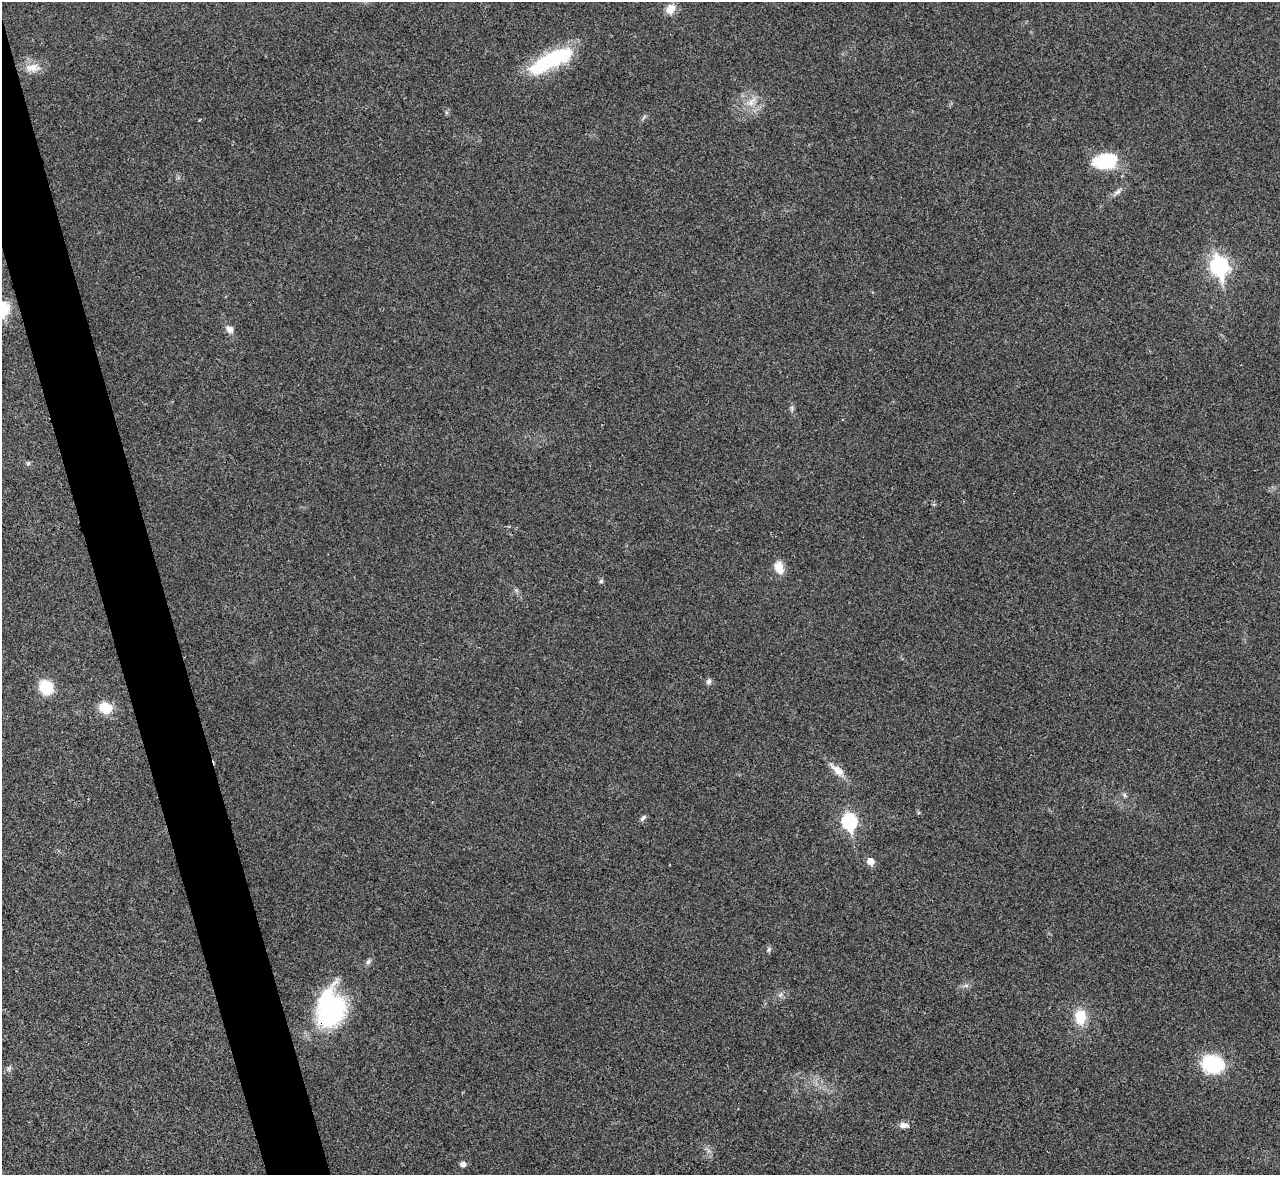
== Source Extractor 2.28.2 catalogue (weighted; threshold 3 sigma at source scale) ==
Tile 11 of 4 x 4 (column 3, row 3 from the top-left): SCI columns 2562-3839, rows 1437-2609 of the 5119 x 5100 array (HDU 1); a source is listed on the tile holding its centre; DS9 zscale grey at full resolution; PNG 1282 x 1177 px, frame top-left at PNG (2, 2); no overlay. Shown black and unused: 4% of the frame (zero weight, under 3 of 4 exposures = <1% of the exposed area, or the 3 px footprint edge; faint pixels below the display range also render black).
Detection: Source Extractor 2.28.2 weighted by HDU 2 'WHT'; one run over the whole footprint, this tile lists its part. Background 0.0221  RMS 0.0044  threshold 0.0197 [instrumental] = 3 sigma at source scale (4.5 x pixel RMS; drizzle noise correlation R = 1.50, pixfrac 1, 0.05/0.05 arcsec/px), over >= 5 px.
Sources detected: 32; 1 inside a brighter object's white glare — not listed; the other 31 listed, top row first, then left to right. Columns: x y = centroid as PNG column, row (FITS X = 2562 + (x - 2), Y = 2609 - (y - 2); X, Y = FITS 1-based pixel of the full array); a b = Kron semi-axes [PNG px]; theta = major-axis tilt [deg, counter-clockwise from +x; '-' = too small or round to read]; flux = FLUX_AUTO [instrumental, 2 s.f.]
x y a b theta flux
670 9 13 10 52 4.4
551 60 56 17 26 35
32 68 22 12 2 5.5
751 102 18 9 47 4.9
1105 161 29 17 7 20
1117 192 12 6 32 1.8
1219 266 9 7 -72 150
2 310 16 12 53 19
229 329 12 8 -41 2.6
792 408 10 4 -90 1
28 463 6 5 - 0.74
779 567 17 11 -69 5.2
601 581 6 5 - 0.8
709 681 8 6 84 1.4
46 687 14 12 -44 14
105 708 13 11 -14 10
837 770 26 9 -43 5.5
1124 795 7 5 -38 0.92
643 818 10 5 45 1.1
849 822 8 7 - 71
870 861 6 5 - 5.9
769 949 7 5 75 0.9
368 962 8 6 46 1.3
966 985 7 4 0 1
780 995 8 5 59 1.1
332 1012 31 22 48 63
1080 1017 17 13 -88 10
1213 1064 23 18 -14 27
9 1068 9 6 60 1.2
904 1125 13 7 3 2.5
463 1164 5 5 - 2.5
Overlapping masked pixels (flux is a lower limit): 1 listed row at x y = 332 1012
Isophote crosses this tile's border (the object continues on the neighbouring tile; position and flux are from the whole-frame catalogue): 1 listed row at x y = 2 310